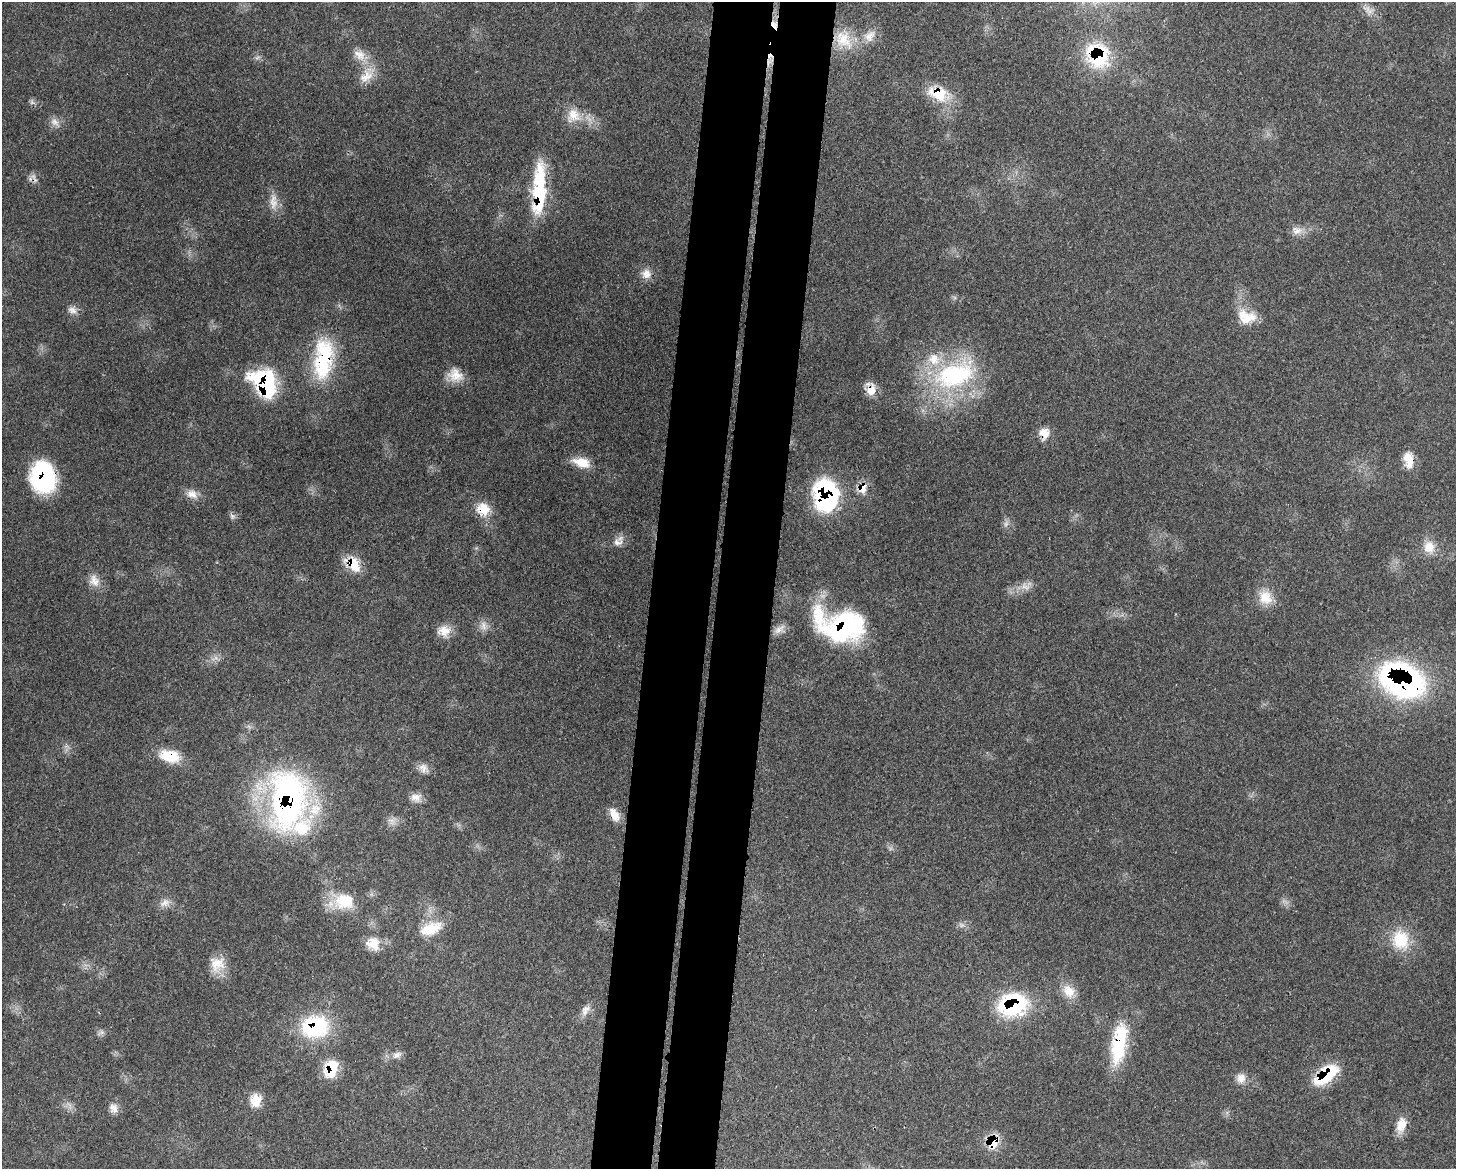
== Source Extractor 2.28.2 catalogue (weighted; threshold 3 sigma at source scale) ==
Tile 5 of 3 x 4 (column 2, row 2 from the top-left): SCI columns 1751-3204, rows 2415-3581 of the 4841 x 4829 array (HDU 1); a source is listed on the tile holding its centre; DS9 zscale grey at full resolution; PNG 1458 x 1171 px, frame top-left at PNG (2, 2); no overlay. Shown black and unused: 8% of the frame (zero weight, under 3 of 4 exposures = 9% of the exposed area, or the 3 px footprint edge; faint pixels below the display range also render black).
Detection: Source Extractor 2.28.2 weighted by HDU 2 'WHT'; one run over the whole footprint, this tile lists its part. Background 0.44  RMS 0.0075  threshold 0.0338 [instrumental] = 3 sigma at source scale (4.5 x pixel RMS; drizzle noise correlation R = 1.50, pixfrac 1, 0.05/0.05 arcsec/px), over >= 5 px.
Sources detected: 77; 4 too faint to see at this stretch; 1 cosmic-ray / hot-pixel residue — not listed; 6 inside a brighter listed object's ellipse — not listed separately; the other 66 listed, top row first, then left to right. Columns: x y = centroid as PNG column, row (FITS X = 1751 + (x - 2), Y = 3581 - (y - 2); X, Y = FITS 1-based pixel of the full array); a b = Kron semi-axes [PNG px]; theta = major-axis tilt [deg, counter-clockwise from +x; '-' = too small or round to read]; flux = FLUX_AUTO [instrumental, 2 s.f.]
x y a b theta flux
774 24 10 7 -51 3.6
870 36 19 11 49 9.3
843 40 27 20 -47 25
359 55 19 13 -38 11
1099 56 25 20 68 53
366 76 22 14 34 12
938 93 27 17 -18 24
574 115 20 16 -45 15
55 122 13 9 -34 5.1
34 177 13 4 -58 2.6
539 198 73 16 89 48
273 202 22 11 88 8.6
1297 231 14 12 -4 6.5
646 274 13 12 - 6.4
72 310 13 9 -24 4.5
1246 317 26 17 -13 17
323 359 54 23 84 64
455 375 21 15 -25 12
954 375 63 36 18 110
264 383 32 23 -57 74
871 390 15 12 79 9.5
1044 433 14 12 -62 8.4
1408 460 20 11 -75 11
581 462 23 11 -15 13
43 477 30 23 -83 81
863 488 15 11 71 8.5
192 494 15 11 -21 6.9
826 496 33 24 -83 95
483 509 18 17 - 14
232 516 7 4 -72 1.8
618 542 15 9 -4 5.4
1429 547 17 15 -82 11
354 564 22 13 -66 17
94 581 18 12 -66 8.1
1025 587 14 7 -35 4.7
1265 598 19 17 -70 14
484 626 13 8 -83 5
844 627 50 33 9 100
779 629 19 7 38 4.5
444 631 17 14 8 9.7
1402 680 33 23 -26 270
170 756 24 14 -11 22
423 768 14 10 -80 5
416 797 14 11 4 6.2
288 800 68 40 88 240
614 815 18 10 -63 8.4
392 821 12 9 -45 4.7
344 901 27 21 2 27
165 903 15 10 30 5.8
431 929 32 15 21 20
1400 940 28 23 -75 28
373 944 18 16 -47 13
217 964 21 19 43 14
1069 991 19 14 -51 11
1013 1005 26 21 16 82
585 1010 17 10 56 5.8
315 1027 34 27 9 60
1119 1043 49 16 81 48
397 1055 14 7 23 4.5
331 1069 21 14 72 23
1326 1075 24 12 42 49
1241 1078 13 12 - 6.7
255 1100 17 14 90 11
113 1108 13 11 -66 5.2
1401 1125 20 11 74 10
993 1142 10 8 80 35
Overlapping masked pixels (flux is a lower limit): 24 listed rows (the first 20) at x y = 774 24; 1099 56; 938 93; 34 177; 539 198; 323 359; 264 383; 871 390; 1044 433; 43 477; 863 488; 826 496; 483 509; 354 564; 844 627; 1402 680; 170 756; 288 800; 1013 1005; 315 1027